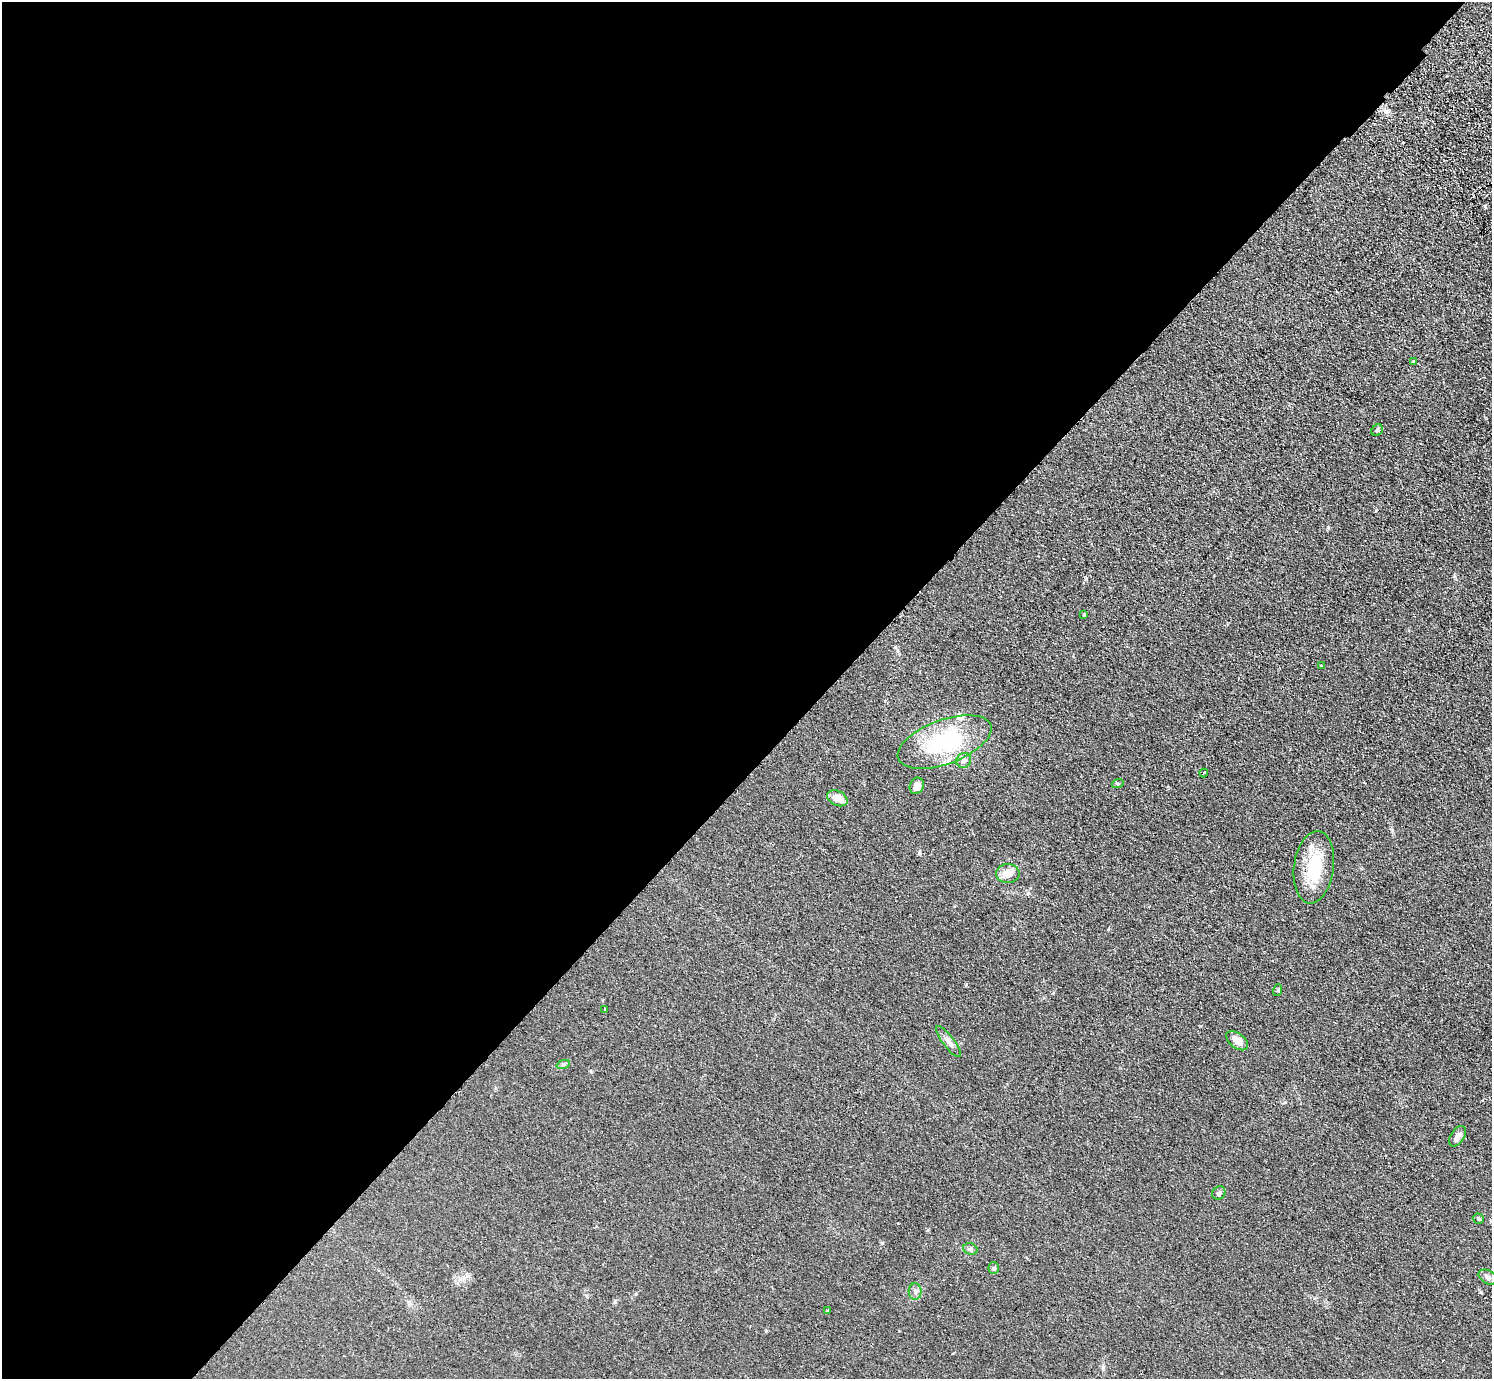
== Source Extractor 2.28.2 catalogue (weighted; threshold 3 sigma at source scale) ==
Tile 5 of 4 x 4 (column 1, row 2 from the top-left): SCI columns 41-1530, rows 2959-4335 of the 6042 x 6058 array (HDU 1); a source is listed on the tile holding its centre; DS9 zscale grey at full resolution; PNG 1494 x 1381 px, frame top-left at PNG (2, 2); each listed source drawn as its Kron ellipse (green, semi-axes under 4 px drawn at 4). Shown black and unused: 56% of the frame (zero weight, under 2 of 3 exposures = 3% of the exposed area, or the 3 px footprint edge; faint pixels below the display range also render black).
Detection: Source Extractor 2.28.2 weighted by HDU 2 'WHT'; one run over the whole footprint, this tile lists its part. Background 0.0829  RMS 0.0076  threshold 0.0344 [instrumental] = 3 sigma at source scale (4.5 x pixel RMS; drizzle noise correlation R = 1.50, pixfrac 1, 0.05/0.05 arcsec/px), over >= 5 px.
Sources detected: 27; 2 inside a brighter listed object's ellipse — not listed separately; the other 25 listed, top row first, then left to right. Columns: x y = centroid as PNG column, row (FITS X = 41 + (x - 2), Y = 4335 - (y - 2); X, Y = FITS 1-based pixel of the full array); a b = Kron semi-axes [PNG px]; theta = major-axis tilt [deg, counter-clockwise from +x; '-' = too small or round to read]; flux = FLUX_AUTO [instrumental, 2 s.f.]
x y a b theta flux
1413 361 3 3 - 0.7
1377 430 6 5 - 1.2
1084 614 4 2 - 0.65
1321 666 3 3 - 1.3
944 742 49 22 20 68
964 760 8 7 - 2.6
1204 773 4 2 - 2.2
1118 783 6 4 18 0.82
917 786 8 7 - 7
837 798 11 7 -27 8.9
1314 867 36 20 82 30
1008 873 12 9 1 8.5
1278 990 6 4 71 1
605 1010 3 3 - 1.7
1237 1041 13 7 -38 6.7
948 1042 19 5 -52 4
563 1065 7 4 19 1.4
1458 1136 11 6 57 4.5
1219 1193 7 6 - 2.3
1478 1219 6 5 - 1.1
970 1249 7 5 -20 1.8
994 1268 5 5 - 1.2
1488 1277 10 6 -28 2.2
915 1292 8 6 -89 2.4
827 1310 3 2 - 1.7
Unlisted compact peaks at least as high as the median listed source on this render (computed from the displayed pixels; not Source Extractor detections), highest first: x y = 882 1243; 1200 1026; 1328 527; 895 647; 919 853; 1028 893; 1392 830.